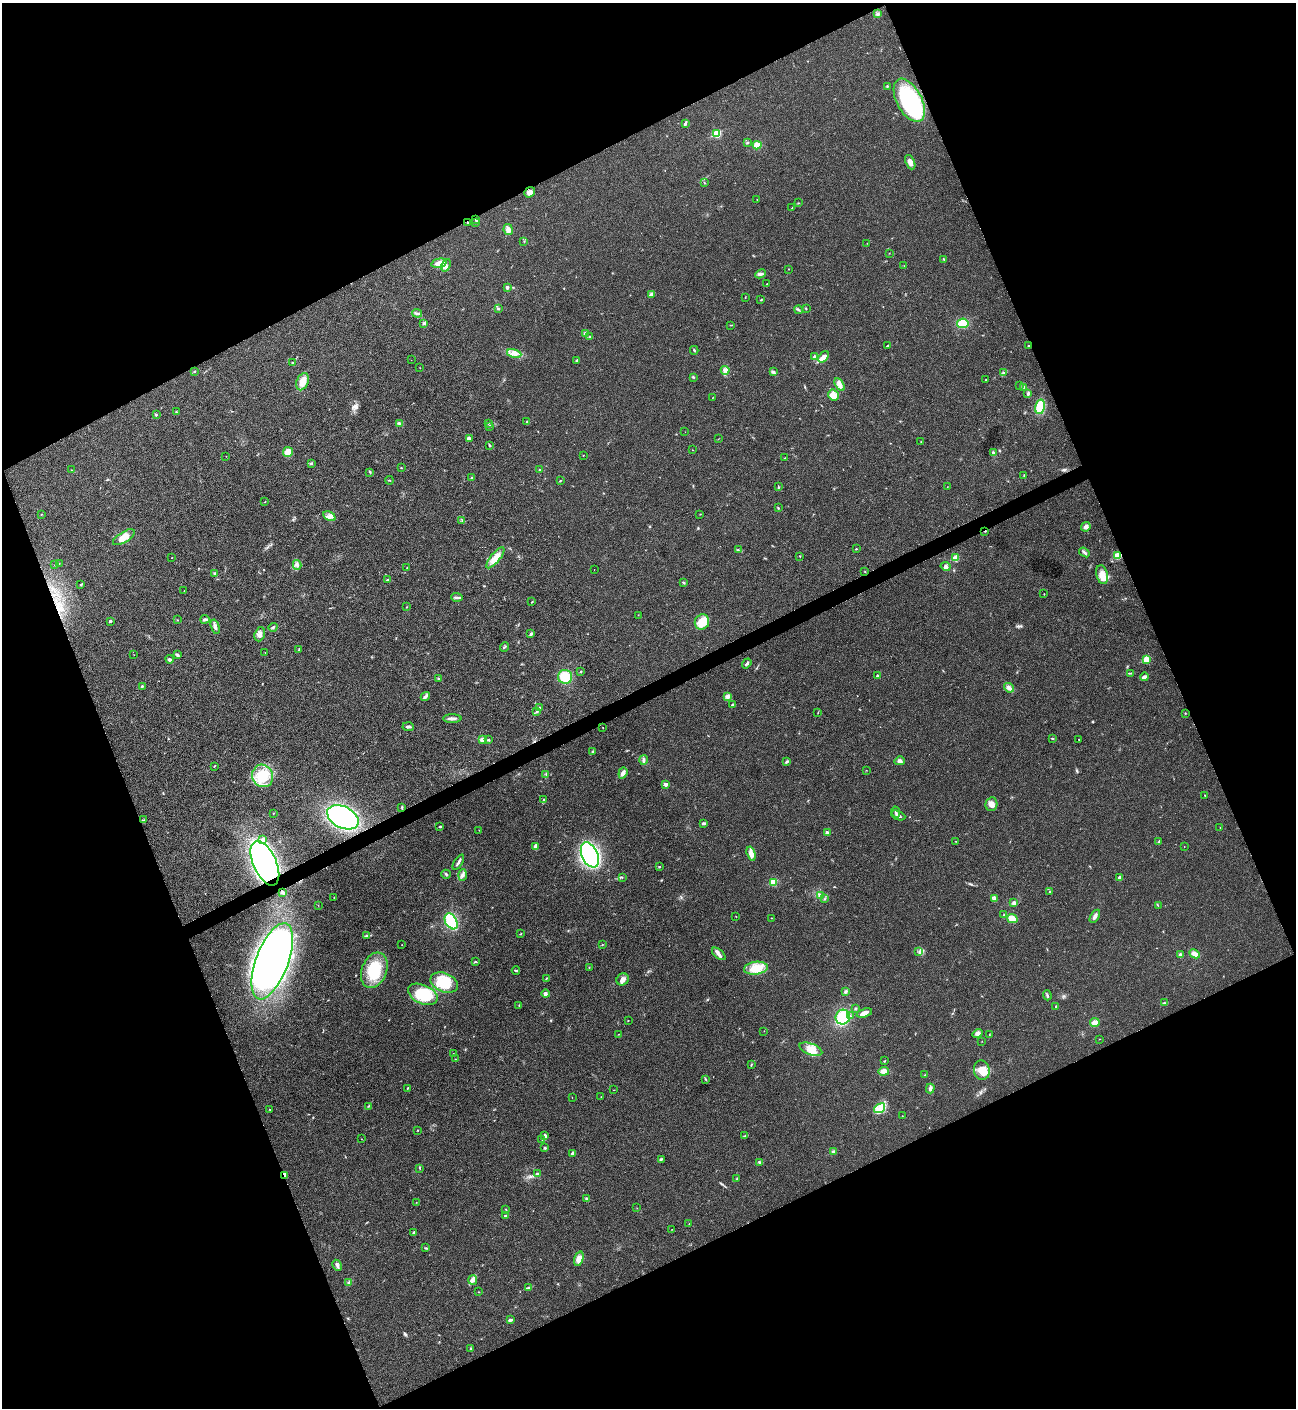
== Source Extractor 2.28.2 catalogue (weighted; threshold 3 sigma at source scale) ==
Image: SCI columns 288-5462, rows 3-5624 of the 5618 x 5629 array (HDU 1 of 3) = the unmasked area's bounding box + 8 px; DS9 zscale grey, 4 x 4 block average (1 PNG px = mean of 4 x 4 image px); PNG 1298 x 1410 px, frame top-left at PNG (2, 3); each listed source drawn as its Kron ellipse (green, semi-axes under 4 px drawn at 4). Shown black and unused: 44% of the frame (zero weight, under 3 of 4 exposures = <1% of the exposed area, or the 3 px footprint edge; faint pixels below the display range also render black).
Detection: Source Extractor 2.28.2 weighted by HDU 2 'WHT'. Background 0.0202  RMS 0.0056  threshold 0.0251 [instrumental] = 3 sigma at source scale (4.5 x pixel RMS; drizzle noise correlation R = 1.50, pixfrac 1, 0.05/0.05 arcsec/px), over >= 5 px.
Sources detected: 315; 1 inside a brighter object's white glare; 1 cosmic-ray / hot-pixel residue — neither listed nor drawn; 3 coinciding with a brighter row at this scale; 6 inside a brighter listed object's ellipse — not listed separately; the other 304 listed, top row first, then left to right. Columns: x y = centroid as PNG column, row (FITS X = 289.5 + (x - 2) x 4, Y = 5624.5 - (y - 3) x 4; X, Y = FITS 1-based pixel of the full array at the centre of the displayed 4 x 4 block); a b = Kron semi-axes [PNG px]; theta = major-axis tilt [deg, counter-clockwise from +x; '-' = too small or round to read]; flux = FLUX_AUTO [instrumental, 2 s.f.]
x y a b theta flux
877 14 2 2 - 2.7
887 86 2 2 - 2.3
909 100 23 12 -62 280
685 123 4 2 - 5.8
717 134 2 2 - 190
747 143 2 2 - 2
757 145 4 4 - 30
910 162 7 4 -66 15
704 183 2 2 - 1.2
530 192 6 4 38 17
757 199 2 2 - 0.8
798 203 2 2 - 1.5
792 208 2 2 - 1.6
476 220 4 2 - 2.8
476 222 3 2 - 5.1
468 223 2 2 - 3.1
508 230 5 4 - 13
524 241 2 2 - 1.1
867 243 2 2 - 1
889 253 2 2 - 0.88
944 259 2 2 - 3.1
439 263 8 4 14 27
446 265 6 4 67 13
904 266 2 2 - 0.9
788 269 2 2 - 1
761 274 5 2 - 6.3
767 284 2 2 - 1.5
507 287 3 2 - 7
651 294 2 2 - 26
745 297 2 2 - 0.85
761 300 2 2 - 2.1
806 308 3 2 - 2.4
498 309 3 2 - 4.1
798 310 4 2 - 2.7
417 313 5 2 - 6
424 323 4 2 - 4.8
963 323 6 4 8 58
731 325 3 2 - 1.6
585 333 2 2 - 10
590 337 2 2 - 2
887 346 4 2 - 3.1
1028 346 2 2 - 4.9
694 350 4 2 - 3.8
514 353 7 4 -12 15
814 357 2 2 - 21
824 357 6 3 53 24
411 360 2 2 - 0.53
577 360 2 2 - 10
292 363 3 2 - 3.4
420 368 2 2 - 0.73
725 370 4 3 - 8.5
194 371 2 2 - 2.4
773 372 4 3 - 6.8
1003 373 4 3 - 5.7
693 377 2 2 - 2
986 380 2 2 - 1.6
303 382 9 5 67 32
840 384 7 4 -57 14
1020 386 2 2 - 1.1
1024 387 3 2 - 3.2
1028 394 4 3 - 4.5
834 395 6 5 - 26
712 398 2 2 - 0.96
1040 407 7 5 78 74
176 412 3 2 - 1.5
156 415 2 2 - 2.9
527 422 2 2 - 1.6
488 423 2 2 - 0.79
400 424 3 2 - 3.1
489 426 2 2 - 2.2
685 432 2 2 - 0.45
470 438 3 2 - 3.2
718 439 2 2 - 0.91
921 442 2 2 - 1.2
489 445 4 2 - 3.1
692 450 2 2 - 0.96
288 452 5 4 - 42
993 453 3 3 - 5.6
583 455 2 2 - 1
226 456 2 2 - 0.63
785 458 2 2 - 1.8
311 463 3 2 - 3.6
401 468 2 2 - 1.9
72 470 2 2 - 1.2
540 470 2 2 - 2.3
370 472 4 2 - 3
1024 476 3 2 - 2.4
472 478 2 2 - 11
389 480 4 2 - 2
560 481 2 2 - 1.6
778 487 3 2 - 2.1
947 487 2 2 - 1
265 502 2 2 - 1.1
778 508 3 2 - 2.1
41 514 2 2 - 1.4
700 514 2 2 - 0.97
329 516 6 4 -26 12
462 520 2 2 - 1.7
1086 527 5 3 - 11
985 531 2 2 - 2.1
124 537 12 5 32 28
856 549 2 2 - 3.8
738 550 3 2 - 2.1
1084 552 6 2 -37 6.4
800 556 2 2 - 1.2
1118 556 4 3 - 47
172 558 2 2 - 1.5
495 558 13 4 50 41
955 558 3 3 - 25
59 564 2 2 - 0.84
55 565 2 2 - 1.5
297 565 5 2 - 7
946 566 5 4 - 8.3
407 568 3 2 - 2.3
594 569 2 2 - 0.68
865 571 2 2 - 1.1
215 573 4 3 - 4.5
1102 575 10 5 -77 27
388 580 4 2 - 4.3
683 583 3 2 - 3.8
80 584 2 2 - 1.2
184 591 2 2 - 1.3
1044 594 2 2 - 1.4
457 597 6 2 -5 5.9
532 602 2 2 - 2.1
406 607 2 2 - 1.5
638 615 2 2 - 1.2
205 619 4 2 - 7.4
177 620 2 2 - 1.2
110 621 2 2 - 12
702 622 8 7 - 54
215 627 7 3 -73 9.8
273 627 4 3 - 4.9
260 634 7 5 71 18
531 634 3 2 - 5.6
504 647 5 2 - 3.4
299 650 2 2 - 2.5
265 652 2 2 - 0.65
134 654 2 2 - 0.69
178 655 3 2 - 3
170 659 4 3 - 5.4
1146 660 2 2 - 110
747 663 5 2 - 8
581 671 2 2 - 6.3
1131 673 3 2 - 2.2
877 676 2 2 - 11
565 677 7 7 - 64
1145 677 4 2 - 17
439 679 3 2 - 2.8
142 686 3 2 - 2.9
1009 688 5 3 - 8.6
425 696 5 3 - 8.2
728 696 3 3 - 11
732 705 3 2 - 3
539 707 3 2 - 2.6
537 712 3 2 - 3.6
818 712 2 2 - 1
1185 713 2 2 - 1.8
452 719 9 3 0 11
408 727 6 2 -5 7.4
603 728 2 2 - 0.98
1052 739 4 2 - 2.3
1079 739 2 2 - 1
482 740 3 3 - 18
488 740 3 2 - 2.4
592 752 2 2 - 1.7
643 760 5 2 - 6.1
900 761 5 4 - 9.2
787 762 4 2 - 5.5
214 766 2 2 - 2.1
866 770 2 2 - 0.81
623 773 6 3 69 15
546 774 2 2 - 1.9
263 776 11 10 - 79
665 784 4 3 - 8.5
1205 795 2 2 - 2.2
544 800 2 2 - 2.5
991 804 7 6 - 19
402 807 3 2 - 3.1
896 812 5 2 - 6.1
273 813 2 2 - 1.1
898 815 7 2 -23 7.3
343 817 17 10 -27 450
144 820 2 2 - 1.3
704 823 4 3 - 4.6
440 827 2 2 - 8.8
1220 828 2 2 - 0.9
479 830 2 2 - 0.75
827 833 2 2 - 32
262 840 3 2 - 4.7
956 841 2 2 - 0.76
1159 841 3 2 - 1.9
535 846 4 2 - 15
1184 847 2 2 - 1.3
751 854 7 3 -74 27
590 855 13 8 -66 630
458 862 8 2 58 9.5
265 863 24 11 -66 1500
659 867 2 2 - 2.5
446 874 5 2 - 4
463 875 6 3 87 9
622 878 2 2 - 1.1
1119 878 3 2 - 6.3
773 882 2 2 - 150
283 892 4 3 - 6.2
1050 892 2 2 - 3.1
821 895 2 2 - 4
334 897 2 2 - 1
995 898 4 3 - 6.6
825 899 2 2 - 2.2
1014 903 4 3 - 6.3
318 905 2 2 - 1
1158 906 2 2 - 0.76
1004 915 2 2 - 2.1
736 916 2 2 - 1.1
1095 916 7 3 58 11
771 918 2 2 - 1
1012 919 5 4 - 34
451 921 8 5 -59 130
521 934 2 2 - 1.2
366 936 3 2 - 1.9
402 945 2 2 - 0.87
602 945 2 2 - 1.3
919 951 2 2 - 1.4
719 954 8 4 -41 13
1195 954 6 3 -25 17
1180 955 3 2 - 7.3
272 961 40 16 69 1900
475 962 4 2 - 3.2
589 967 2 2 - 1.6
756 968 12 6 7 64
374 970 18 12 69 120
516 970 4 2 - 4.6
546 978 3 2 - 1.4
623 979 6 5 - 15
444 983 14 9 -22 84
846 991 4 2 - 5.8
423 994 16 9 -24 110
545 994 4 3 - 7.5
1047 995 5 2 - 4.8
1164 1003 3 2 - 3.9
519 1005 2 2 - 1.1
1056 1006 2 2 - 3.5
855 1008 3 2 - 2.6
864 1013 8 3 18 18
850 1016 2 2 - 2.4
843 1017 7 7 - 93
628 1021 2 2 - 1.2
1095 1023 4 4 - 17
764 1031 2 2 - 0.7
978 1033 5 4 - 12
619 1034 2 2 - 0.75
989 1035 2 2 - 1.4
1100 1039 2 2 - 0.98
982 1041 2 2 - 0.83
811 1049 12 5 -21 35
453 1054 2 2 - 1
455 1059 2 2 - 0.54
885 1061 2 2 - 1.8
751 1065 3 2 - 2.3
982 1070 10 8 -79 46
884 1071 5 4 - 18
925 1075 2 2 - 1.2
705 1079 2 2 - 1.8
407 1088 3 2 - 2.2
930 1088 5 2 - 6
614 1090 2 2 - 1.1
572 1097 2 2 - 0.77
601 1097 2 2 - 0.99
368 1106 2 2 - 2.1
880 1108 6 4 37 19
270 1110 3 2 - 1.6
902 1116 2 2 - 1
417 1130 2 2 - 1.5
545 1135 4 2 - 7.1
745 1136 2 2 - 1.2
361 1139 2 2 - 0.88
542 1139 3 2 - 2.5
545 1148 2 2 - 11
833 1152 4 2 - 3.5
573 1153 3 2 - 9.8
661 1159 4 2 - 3.7
760 1162 4 2 - 6.2
420 1168 3 2 - 2.2
538 1174 3 2 - 3.9
285 1175 4 3 - 6.8
737 1178 2 2 - 1.7
587 1199 4 2 - 6.1
416 1202 2 2 - 0.78
637 1208 2 2 - 0.82
506 1209 2 2 - 1.9
506 1216 3 2 - 2.4
689 1224 2 2 - 1.6
672 1229 2 2 - 0.83
414 1232 4 2 - 3.8
426 1248 4 2 - 2.5
579 1259 7 4 72 26
337 1265 6 2 -61 6.4
473 1280 5 4 - 12
349 1282 4 2 - 3.7
528 1288 4 2 - 2.9
479 1292 2 2 - 1.2
510 1320 3 2 - 12
471 1348 2 2 - 2.4
Overlapping masked pixels (flux is a lower limit): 5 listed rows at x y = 468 223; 985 531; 1118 556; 265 863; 285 1175
Diffuse or blended objects may show on this block-average render without a row.